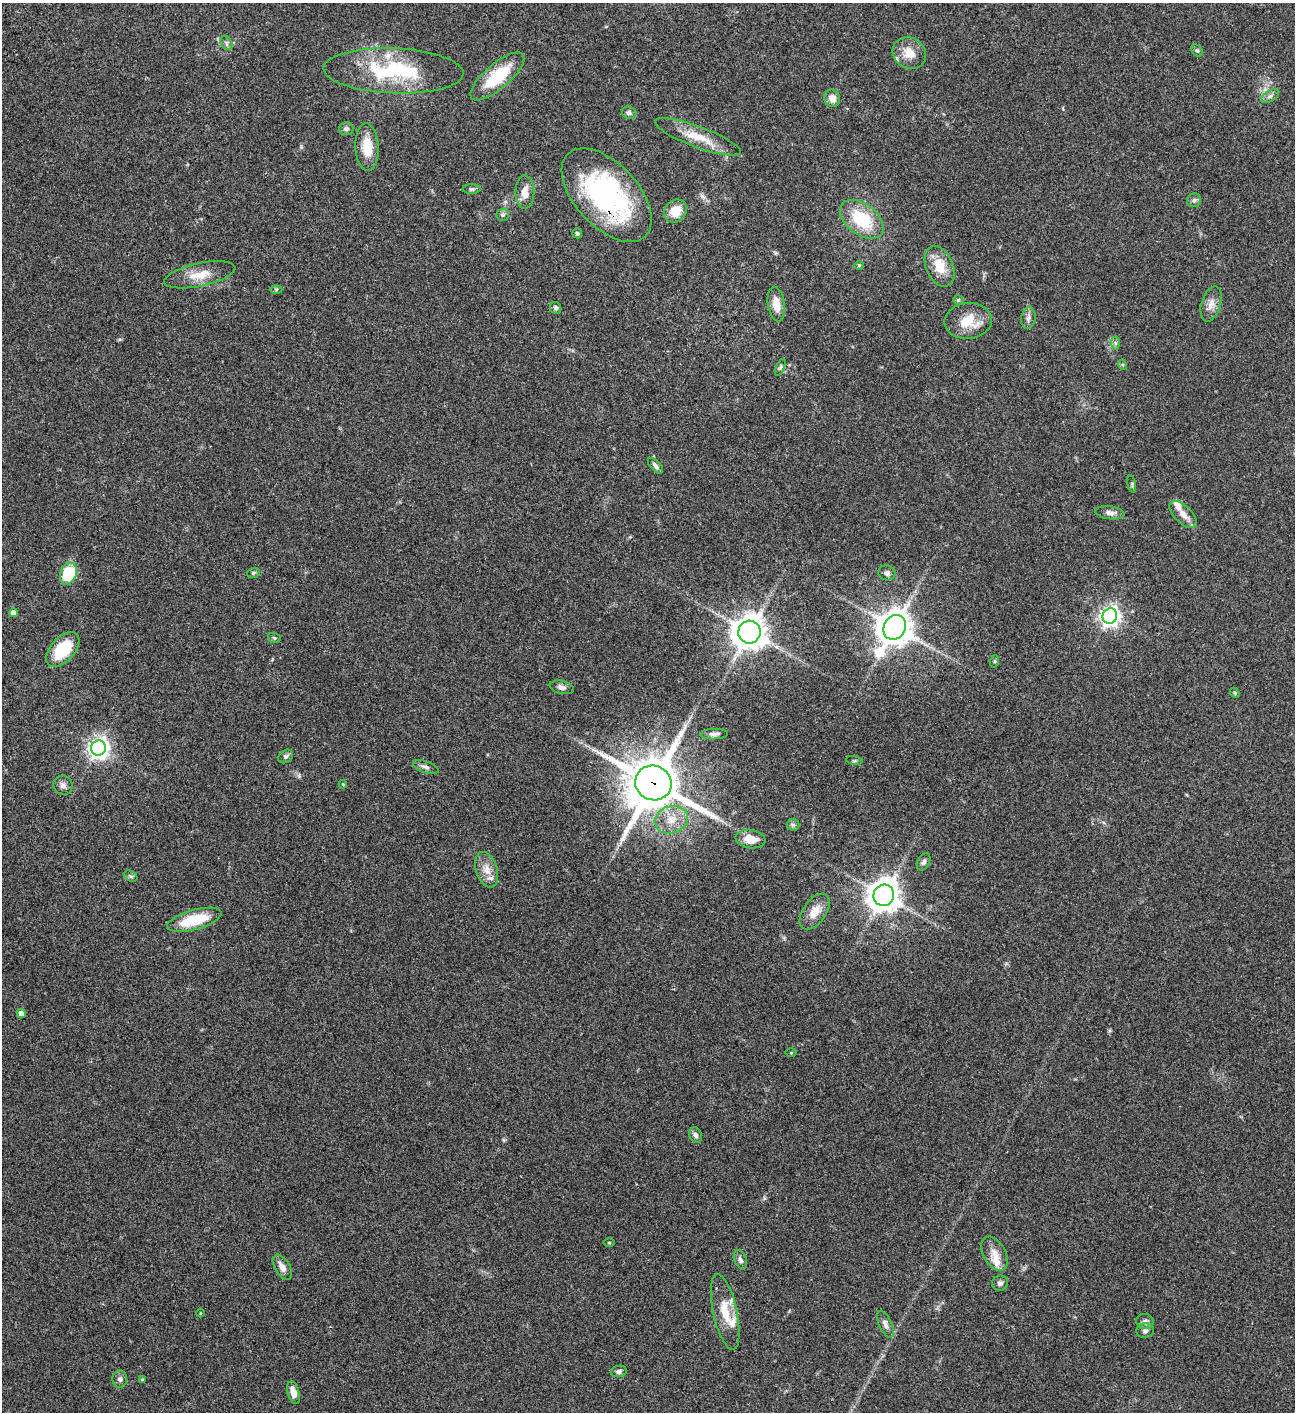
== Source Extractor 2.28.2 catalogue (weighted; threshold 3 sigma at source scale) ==
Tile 11 of 4 x 4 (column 3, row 3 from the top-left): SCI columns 3090-4382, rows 1613-3022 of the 6050 x 6048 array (HDU 1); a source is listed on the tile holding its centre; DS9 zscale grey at full resolution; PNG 1297 x 1414 px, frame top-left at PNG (2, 3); each listed source drawn as its Kron ellipse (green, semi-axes under 4 px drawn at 4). Shown black and unused: <1% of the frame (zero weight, under 3 of 4 exposures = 13% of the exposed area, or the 3 px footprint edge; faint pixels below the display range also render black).
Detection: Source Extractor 2.28.2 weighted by HDU 2 'WHT'; one run over the whole footprint, this tile lists its part. Background 0.0636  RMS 0.0058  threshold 0.0261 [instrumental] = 3 sigma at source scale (4.5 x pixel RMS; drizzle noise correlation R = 1.50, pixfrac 1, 0.05/0.05 arcsec/px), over >= 5 px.
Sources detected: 90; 8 inside a brighter listed object's ellipse — not listed separately; the other 82 listed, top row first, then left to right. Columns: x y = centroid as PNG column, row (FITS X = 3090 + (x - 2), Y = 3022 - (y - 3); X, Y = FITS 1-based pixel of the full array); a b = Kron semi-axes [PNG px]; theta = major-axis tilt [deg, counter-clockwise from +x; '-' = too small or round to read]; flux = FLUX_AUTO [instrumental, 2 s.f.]
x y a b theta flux
226 43 7 5 -62 1.4
1197 50 7 5 -47 0.95
909 53 17 15 -33 8.3
393 71 70 22 -2 48
497 76 34 12 41 25
1270 96 10 5 30 1.6
832 98 9 7 -68 4.6
629 113 7 6 - 1.5
346 129 7 6 - 1.6
698 137 45 10 -20 13
367 147 24 11 -87 12
472 189 9 5 0 1.2
525 192 16 9 -90 6.4
607 195 56 31 -47 91
1194 200 7 7 - 1.3
675 211 12 10 43 8.6
503 215 6 6 - 1.3
862 219 25 15 -38 27
577 233 5 5 - 1
859 265 4 4 - 0.56
940 266 21 13 -67 12
200 275 36 11 12 9.9
276 289 6 4 0 0.8
958 300 5 4 - 0.89
776 304 17 8 -81 7
1211 304 18 9 73 4.5
556 308 6 5 - 1.5
1028 318 11 7 81 2.2
968 321 24 18 6 13
1115 343 7 4 -90 1.1
1123 365 5 3 - 0.57
780 367 9 4 66 1
655 466 9 5 -46 1.7
1132 484 9 3 -78 0.86
1110 513 14 6 -7 2.7
1183 514 17 8 -45 4.8
253 573 6 5 - 0.8
887 573 9 7 -10 2.1
68 574 11 8 71 30
14 613 4 4 - 3.3
1110 616 8 7 - 280
895 627 13 10 59 1100
749 632 11 11 - 880
274 638 6 5 - 0.81
63 649 21 12 48 22
995 661 6 4 71 0.69
562 687 12 6 -13 2.2
1235 693 5 4 - 0.68
714 734 14 5 3 2
99 748 7 7 - 320
286 756 8 6 37 1.5
854 761 8 4 -8 0.93
426 767 13 5 -20 2
653 783 18 17 - 2900
343 784 4 4 - 0.58
63 785 10 9 - 2.3
671 820 17 13 17 9
793 825 6 5 - 1.2
750 839 15 9 -8 7
924 862 9 6 62 1.7
487 870 18 10 -72 6
131 876 7 5 -27 1
884 895 11 10 - 760
815 912 20 11 55 7.3
194 920 28 9 15 21
21 1013 4 4 - 4.5
791 1053 5 3 - 0.5
696 1135 8 6 -67 1.8
609 1243 6 4 -1 0.56
995 1254 18 11 -60 6.2
740 1260 10 6 -68 2
282 1267 14 7 -59 3.8
1000 1283 8 7 - 1.6
725 1312 38 12 -77 12
200 1313 4 3 - 0.43
1145 1321 9 7 -15 2.3
885 1324 14 6 -66 2.6
1145 1331 9 7 14 1.9
619 1371 8 5 9 1.5
120 1379 8 7 - 1.9
142 1380 4 3 - 0.82
294 1393 11 6 -74 5.2
Overlapping masked pixels (flux is a lower limit): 2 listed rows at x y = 607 195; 653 783